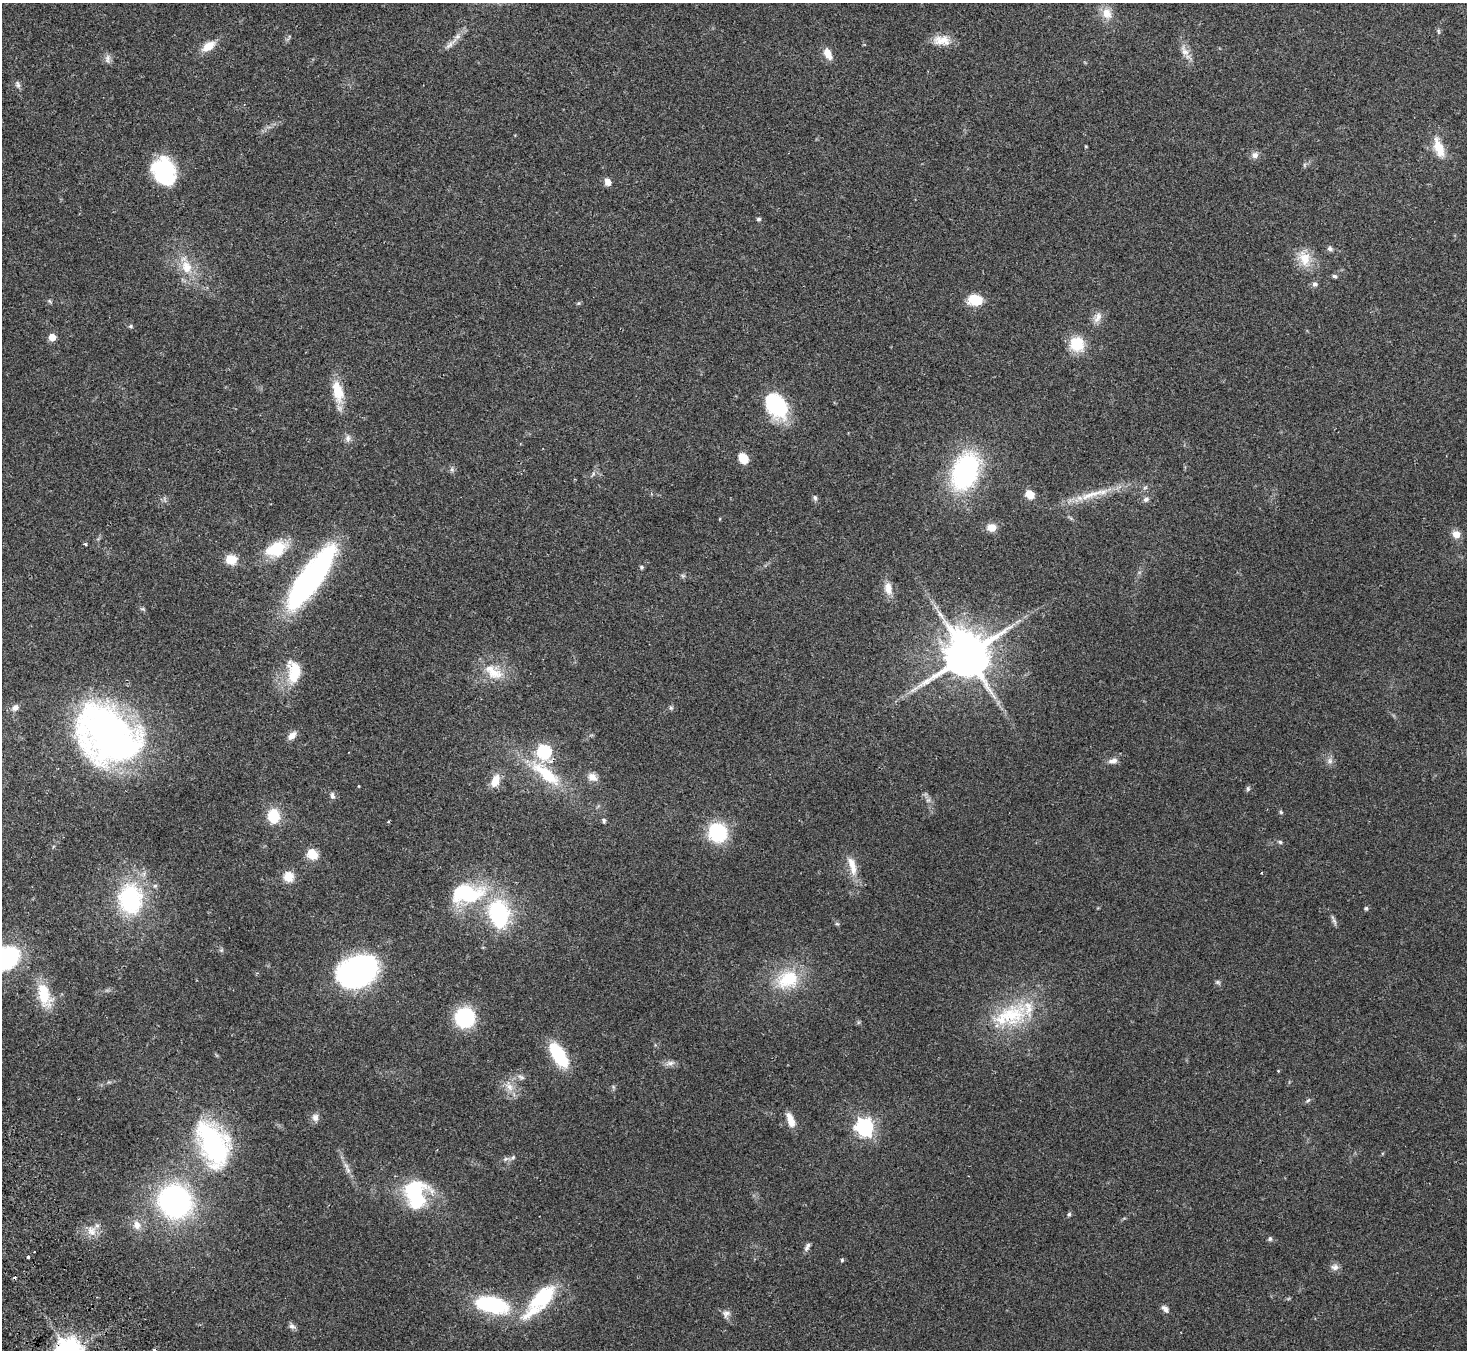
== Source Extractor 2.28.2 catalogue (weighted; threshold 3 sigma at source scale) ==
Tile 7 of 4 x 4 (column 3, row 2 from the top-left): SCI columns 2979-4443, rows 2895-4242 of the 5960 x 5922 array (HDU 1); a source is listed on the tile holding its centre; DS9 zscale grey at full resolution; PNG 1469 x 1352 px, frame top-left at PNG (2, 3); no overlay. Shown black and unused: <1% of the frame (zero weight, under 2 of 3 exposures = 3% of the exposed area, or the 3 px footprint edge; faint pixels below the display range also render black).
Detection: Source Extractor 2.28.2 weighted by HDU 2 'WHT'; one run over the whole footprint, this tile lists its part. Background 0.0842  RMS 0.0075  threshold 0.0337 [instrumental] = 3 sigma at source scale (4.5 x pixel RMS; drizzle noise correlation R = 1.50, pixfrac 1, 0.05/0.05 arcsec/px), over >= 5 px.
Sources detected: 127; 1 inside a brighter object's white glare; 2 cosmic-ray / hot-pixel residue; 3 long thin detections or spike segments (spike, bleed or trail) — not listed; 5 inside a brighter listed object's ellipse — not listed separately; the other 116 listed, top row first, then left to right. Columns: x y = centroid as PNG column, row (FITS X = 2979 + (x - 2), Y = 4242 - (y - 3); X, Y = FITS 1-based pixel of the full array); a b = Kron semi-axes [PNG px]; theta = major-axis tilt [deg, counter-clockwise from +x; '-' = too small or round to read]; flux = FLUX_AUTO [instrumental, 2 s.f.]
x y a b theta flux
1107 13 15 12 -63 9.1
1438 31 7 4 -73 1.2
942 40 23 12 -4 11
449 45 18 6 45 4.6
208 46 16 9 33 11
1184 51 19 9 -64 6.5
828 53 15 8 -65 7.4
108 59 13 8 -89 3.4
18 84 10 6 -74 2.1
1086 146 5 3 - 0.61
1439 148 27 12 -71 15
1255 155 9 8 - 3.7
1304 165 7 4 -90 1.2
165 168 30 22 -40 42
608 182 8 6 -68 5.5
759 219 4 4 - 1.6
1330 249 7 6 - 2
1304 258 23 15 -69 15
187 267 20 15 -78 15
1334 276 6 5 - 1.5
1315 284 7 6 - 2.1
975 300 14 10 -3 19
50 301 7 5 -37 1.1
579 303 6 4 70 0.93
1097 318 17 8 62 5.5
130 326 6 4 0 1.1
52 337 5 5 - 13
1077 344 14 13 - 25
338 391 29 12 -76 18
776 405 29 19 -54 51
348 438 11 7 88 3
743 458 11 8 -53 12
452 469 8 6 -70 1.9
965 472 26 17 69 160
593 474 8 4 47 1.6
1145 487 6 4 19 1.2
1030 494 7 6 - 13
1093 494 57 8 15 20
815 498 8 5 -79 1.7
1146 499 7 6 - 2.5
991 527 9 8 - 8
1456 534 9 8 - 6.4
85 544 3 3 - 1.7
276 549 26 15 26 28
231 560 11 9 -8 13
641 567 5 4 - 1.5
683 576 6 5 - 1.3
310 579 69 19 54 200
888 588 18 10 -77 7.8
143 609 7 5 -10 1.1
967 655 14 13 - 3700
294 672 30 17 -89 22
493 672 32 17 -32 19
15 708 11 8 32 3.5
671 708 7 5 -88 1.4
107 735 55 41 -46 400
292 735 12 7 45 4.7
544 751 7 6 - 110
1113 761 13 8 17 4
1330 761 9 8 - 3
546 774 55 17 -39 41
592 777 12 10 -28 5.4
495 781 17 10 68 9.6
358 786 4 3 - 0.58
1248 789 8 5 -84 1.3
332 795 9 6 -75 2.3
928 800 7 6 - 1.9
1281 812 6 4 -46 1
274 816 17 13 -88 19
604 821 7 5 -83 1.5
718 833 18 17 - 50
1280 842 5 5 - 1.2
312 854 13 11 -41 11
852 865 27 9 -75 12
289 877 11 11 - 10
155 886 6 5 - 1.5
467 893 31 19 6 69
130 899 29 23 -86 85
1366 908 5 5 - 1.3
498 915 25 18 -76 81
1334 922 15 4 -64 2.3
837 924 6 4 -1 1.1
221 950 6 5 - 1.3
4 959 24 17 29 110
357 971 29 21 28 260
788 979 34 25 23 36
1218 982 7 5 -21 1.4
44 996 30 19 -62 21
1010 1015 50 30 9 56
465 1017 13 13 - 87
558 1055 24 11 -57 46
670 1063 13 6 8 3.5
1278 1071 4 3 - 0.58
521 1077 11 6 -29 2.5
509 1087 16 9 -54 7.5
1308 1100 8 5 40 1.5
315 1117 10 8 90 3.9
791 1120 18 8 -69 8.5
864 1127 7 7 - 310
213 1144 48 28 -67 120
506 1159 8 5 21 1.9
348 1170 14 6 -63 3.9
415 1194 31 23 -78 64
175 1201 30 28 -49 170
1069 1214 6 4 73 1.3
137 1225 13 10 -76 6.6
92 1231 13 10 67 7.1
1270 1238 6 5 - 1.4
28 1257 4 3 - 2.1
842 1260 5 4 - 1
1335 1267 11 8 0 3.5
542 1297 45 21 45 46
492 1304 43 20 -13 58
1165 1309 11 6 -44 2.9
726 1314 11 10 - 3.7
292 1326 9 7 -15 2.5
Isophote crosses this tile's border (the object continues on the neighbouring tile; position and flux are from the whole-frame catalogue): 1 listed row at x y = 4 959